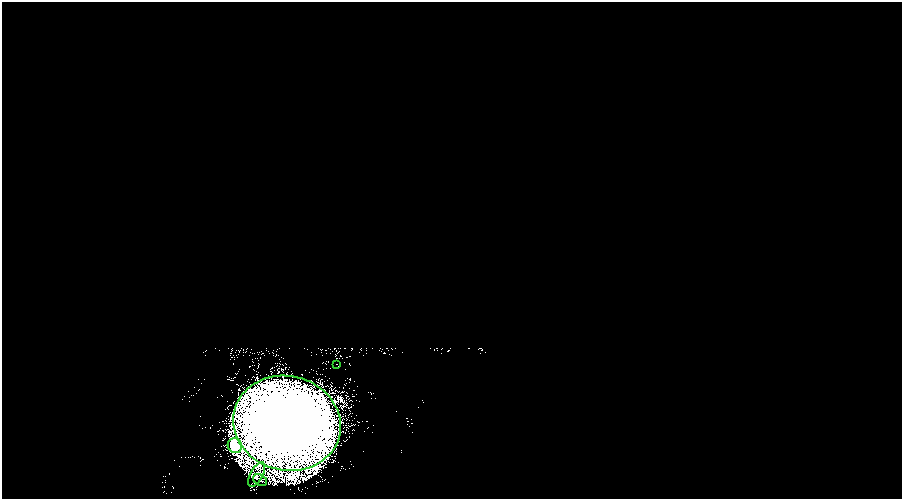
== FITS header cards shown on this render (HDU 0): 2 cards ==
NAXIS1  =                  900
NAXIS2  =                  497

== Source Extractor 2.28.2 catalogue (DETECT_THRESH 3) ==
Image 900 x 497 px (HDU 0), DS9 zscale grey, 1 PNG px = 1 image px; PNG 904 x 501 px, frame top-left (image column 1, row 497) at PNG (2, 2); each listed source drawn as its Kron ellipse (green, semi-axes under 4 px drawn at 4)
Background 1000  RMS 1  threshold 3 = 3 sigma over >= 5 px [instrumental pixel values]
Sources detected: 5; all 5 listed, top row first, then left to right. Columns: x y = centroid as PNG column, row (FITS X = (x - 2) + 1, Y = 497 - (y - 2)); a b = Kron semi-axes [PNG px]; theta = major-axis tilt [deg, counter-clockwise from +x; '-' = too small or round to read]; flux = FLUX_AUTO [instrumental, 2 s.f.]
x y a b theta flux
337 364 3 2 - 69
287 423 54 47 -13 220000
235 446 7 7 - 7100
257 474 13 6 61 340
260 480 7 5 -32 200